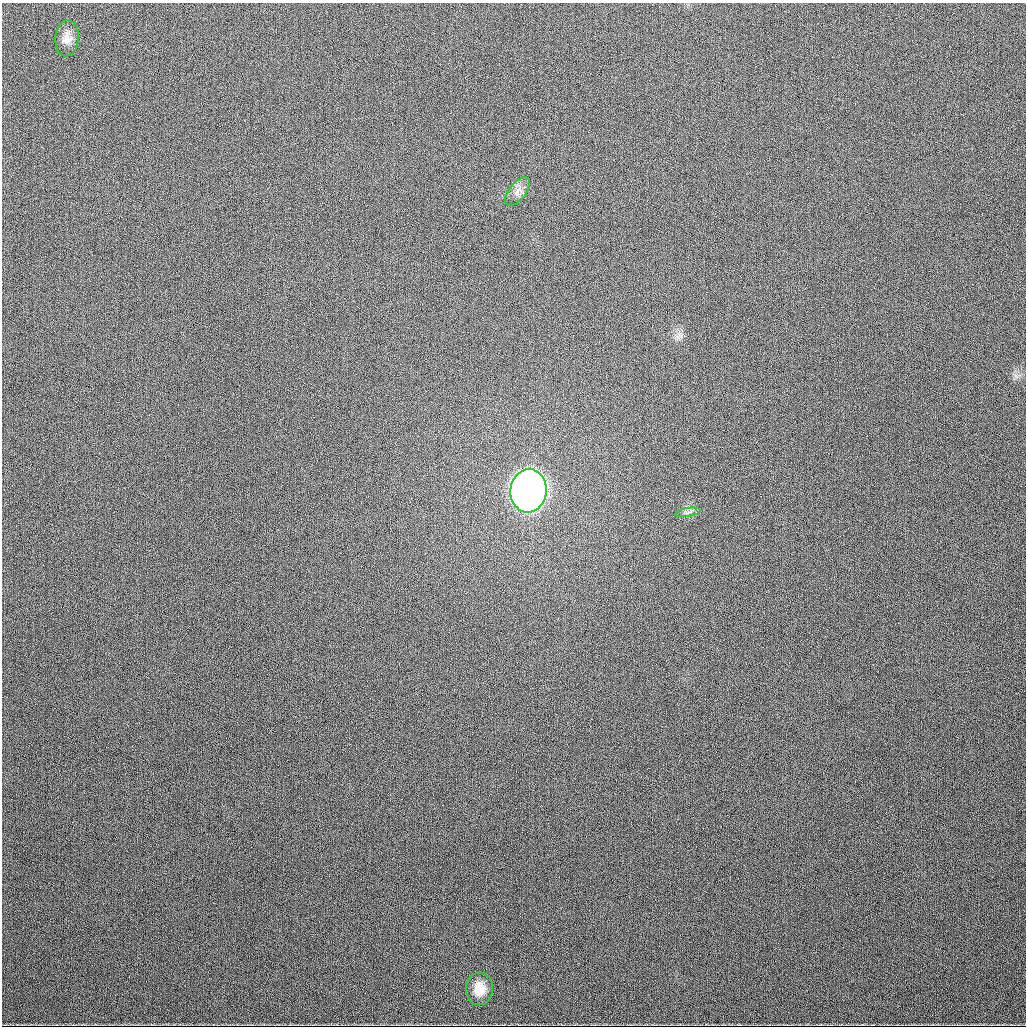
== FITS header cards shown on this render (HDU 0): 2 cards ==
NAXIS1  =                 1024
NAXIS2  =                 1024

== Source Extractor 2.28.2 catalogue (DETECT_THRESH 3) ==
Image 1024 x 1024 px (HDU 0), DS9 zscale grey, 1 PNG px = 1 image px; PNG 1028 x 1028 px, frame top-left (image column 1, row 1024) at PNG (2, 3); each listed source drawn as its Kron ellipse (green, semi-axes under 4 px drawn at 4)
Background 421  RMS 15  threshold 44.7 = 3 sigma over >= 5 px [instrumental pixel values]
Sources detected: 5; all 5 listed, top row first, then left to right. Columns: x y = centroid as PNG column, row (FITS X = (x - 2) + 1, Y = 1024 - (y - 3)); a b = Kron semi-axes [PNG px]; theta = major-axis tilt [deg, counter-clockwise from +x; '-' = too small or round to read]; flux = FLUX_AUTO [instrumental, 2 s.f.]
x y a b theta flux
67 38 18 11 85 9.8e+03
518 191 16 8 52 7.6e+03
528 491 21 18 82 1.5e+06
688 512 13 4 10 3.3e+03
479 989 16 13 88 1.7e+04